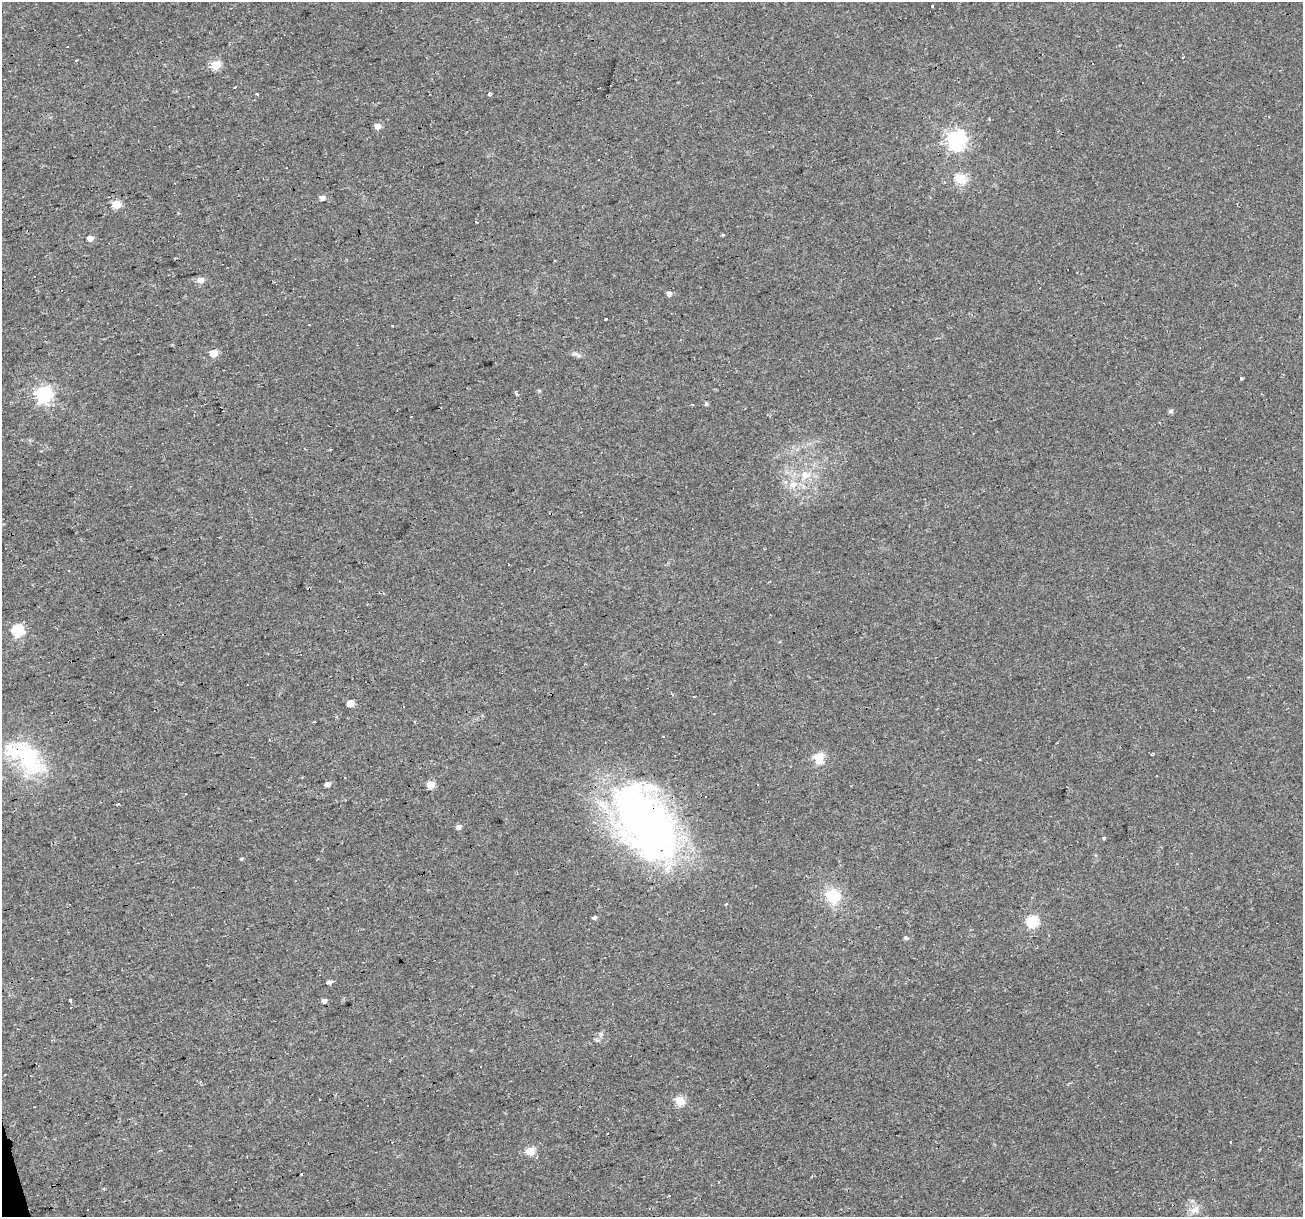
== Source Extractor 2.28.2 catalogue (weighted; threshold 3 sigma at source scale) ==
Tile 7 of 4 x 4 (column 3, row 2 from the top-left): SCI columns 2603-3903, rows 2480-3694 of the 5204 x 5007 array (HDU 1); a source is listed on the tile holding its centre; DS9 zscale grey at full resolution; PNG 1305 x 1219 px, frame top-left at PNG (2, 2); no overlay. Shown black and unused: <1% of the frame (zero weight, under 2 of 3 exposures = <1% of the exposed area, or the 3 px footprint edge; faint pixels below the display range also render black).
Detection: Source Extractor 2.28.2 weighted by HDU 2 'WHT'; one run over the whole footprint, this tile lists its part. Background 0.0333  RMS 0.0067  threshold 0.0302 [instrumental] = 3 sigma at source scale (4.5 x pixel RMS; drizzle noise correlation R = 1.50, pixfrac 1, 0.0396/0.0396 arcsec/px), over >= 5 px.
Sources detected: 68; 1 inside a brighter object's white glare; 16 cosmic-ray / hot-pixel residue — not listed; the other 51 listed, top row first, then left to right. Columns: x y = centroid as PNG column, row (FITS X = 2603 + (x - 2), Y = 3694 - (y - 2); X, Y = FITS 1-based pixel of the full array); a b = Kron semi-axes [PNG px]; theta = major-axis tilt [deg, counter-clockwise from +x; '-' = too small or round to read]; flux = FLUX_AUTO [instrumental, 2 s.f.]
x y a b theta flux
932 6 3 3 - 2.2
215 65 5 5 - 28
257 94 3 3 - 1.4
491 94 5 3 - 1.5
378 126 5 5 - 5.7
956 139 7 7 - 260
960 179 6 5 - 44
323 198 5 4 - 4
116 204 5 5 - 24
476 222 3 2 - 0.92
723 235 4 3 - 0.62
90 238 5 4 - 5.4
200 280 6 6 - 5
669 293 5 4 - 2.9
605 319 3 3 - 1.8
213 353 5 5 - 16
576 354 13 4 -31 2
1241 378 3 3 - 1.5
539 391 6 3 19 0.76
516 393 3 2 - 1.5
44 394 6 6 - 200
706 404 5 4 - 0.96
1170 411 6 5 - 1.4
805 475 14 12 3 8.9
793 484 11 8 15 5.1
69 571 3 2 - 0.71
18 630 6 6 - 62
694 697 3 2 - 0.73
350 703 5 4 - 10
663 736 3 2 - 0.85
26 757 61 29 -39 58
819 758 5 5 - 42
1157 776 3 2 - 0.67
328 784 5 4 - 3.6
431 785 5 5 - 14
642 821 92 56 -61 290
458 827 5 5 - 3
1104 838 4 4 - 0.74
241 859 4 3 - 0.85
833 896 19 16 -26 20
594 917 5 4 - 1.4
1032 921 6 6 - 57
906 938 5 4 - 1.3
329 982 5 4 - 2.3
70 1000 4 3 - 2.2
324 1001 5 5 - 2.1
680 1101 5 5 - 35
1230 1142 3 2 - 1
530 1151 5 5 - 21
301 1174 3 3 - 2.2
1195 1209 16 6 34 4.3
Overlapping masked pixels (flux is a lower limit): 1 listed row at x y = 642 821